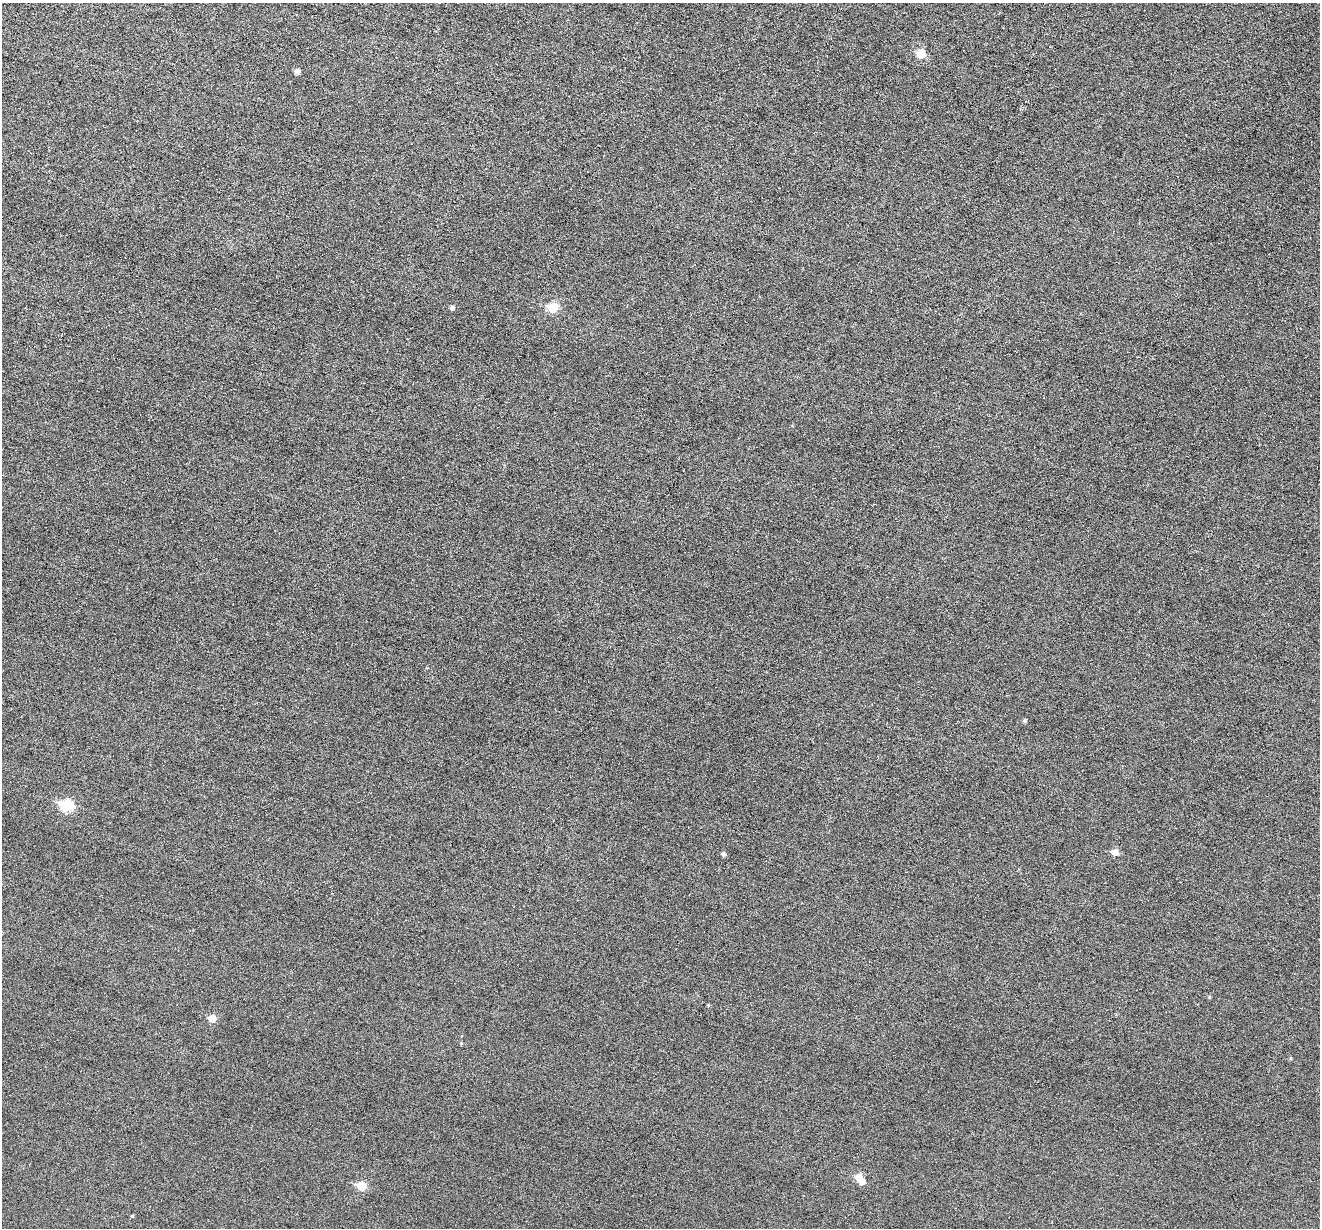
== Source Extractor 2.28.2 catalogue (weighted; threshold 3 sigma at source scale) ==
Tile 10 of 4 x 4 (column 2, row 3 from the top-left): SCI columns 1319-2636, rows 1357-2582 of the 5274 x 5294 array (HDU 1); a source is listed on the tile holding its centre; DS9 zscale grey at full resolution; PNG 1322 x 1230 px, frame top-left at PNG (2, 3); no overlay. Nothing masked; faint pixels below the display range render black.
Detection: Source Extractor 2.28.2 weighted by HDU 2 'WHT'; one run over the whole footprint, this tile lists its part. Background 0.0399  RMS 0.0054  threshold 0.0222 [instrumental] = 3 sigma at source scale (4.09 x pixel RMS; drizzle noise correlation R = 1.36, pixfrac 0.8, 0.05/0.05 arcsec/px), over >= 5 px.
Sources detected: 14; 1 inside a brighter object's white glare — not listed; the other 13 listed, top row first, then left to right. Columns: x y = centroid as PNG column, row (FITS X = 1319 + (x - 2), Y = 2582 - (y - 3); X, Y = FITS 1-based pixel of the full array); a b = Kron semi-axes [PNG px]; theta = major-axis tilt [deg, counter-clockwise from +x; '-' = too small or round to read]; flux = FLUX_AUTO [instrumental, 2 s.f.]
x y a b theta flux
921 53 6 6 - 11
297 71 5 5 - 2.1
452 308 5 5 - 1.3
553 308 6 6 - 15
1024 721 5 4 - 0.74
67 806 7 6 - 30
1115 852 6 6 - 4
723 854 5 5 - 1.2
708 1005 5 4 - 0.49
212 1018 6 6 - 6.5
859 1178 7 6 - 5.8
361 1186 7 6 - 11
132 1216 4 4 - 0.53